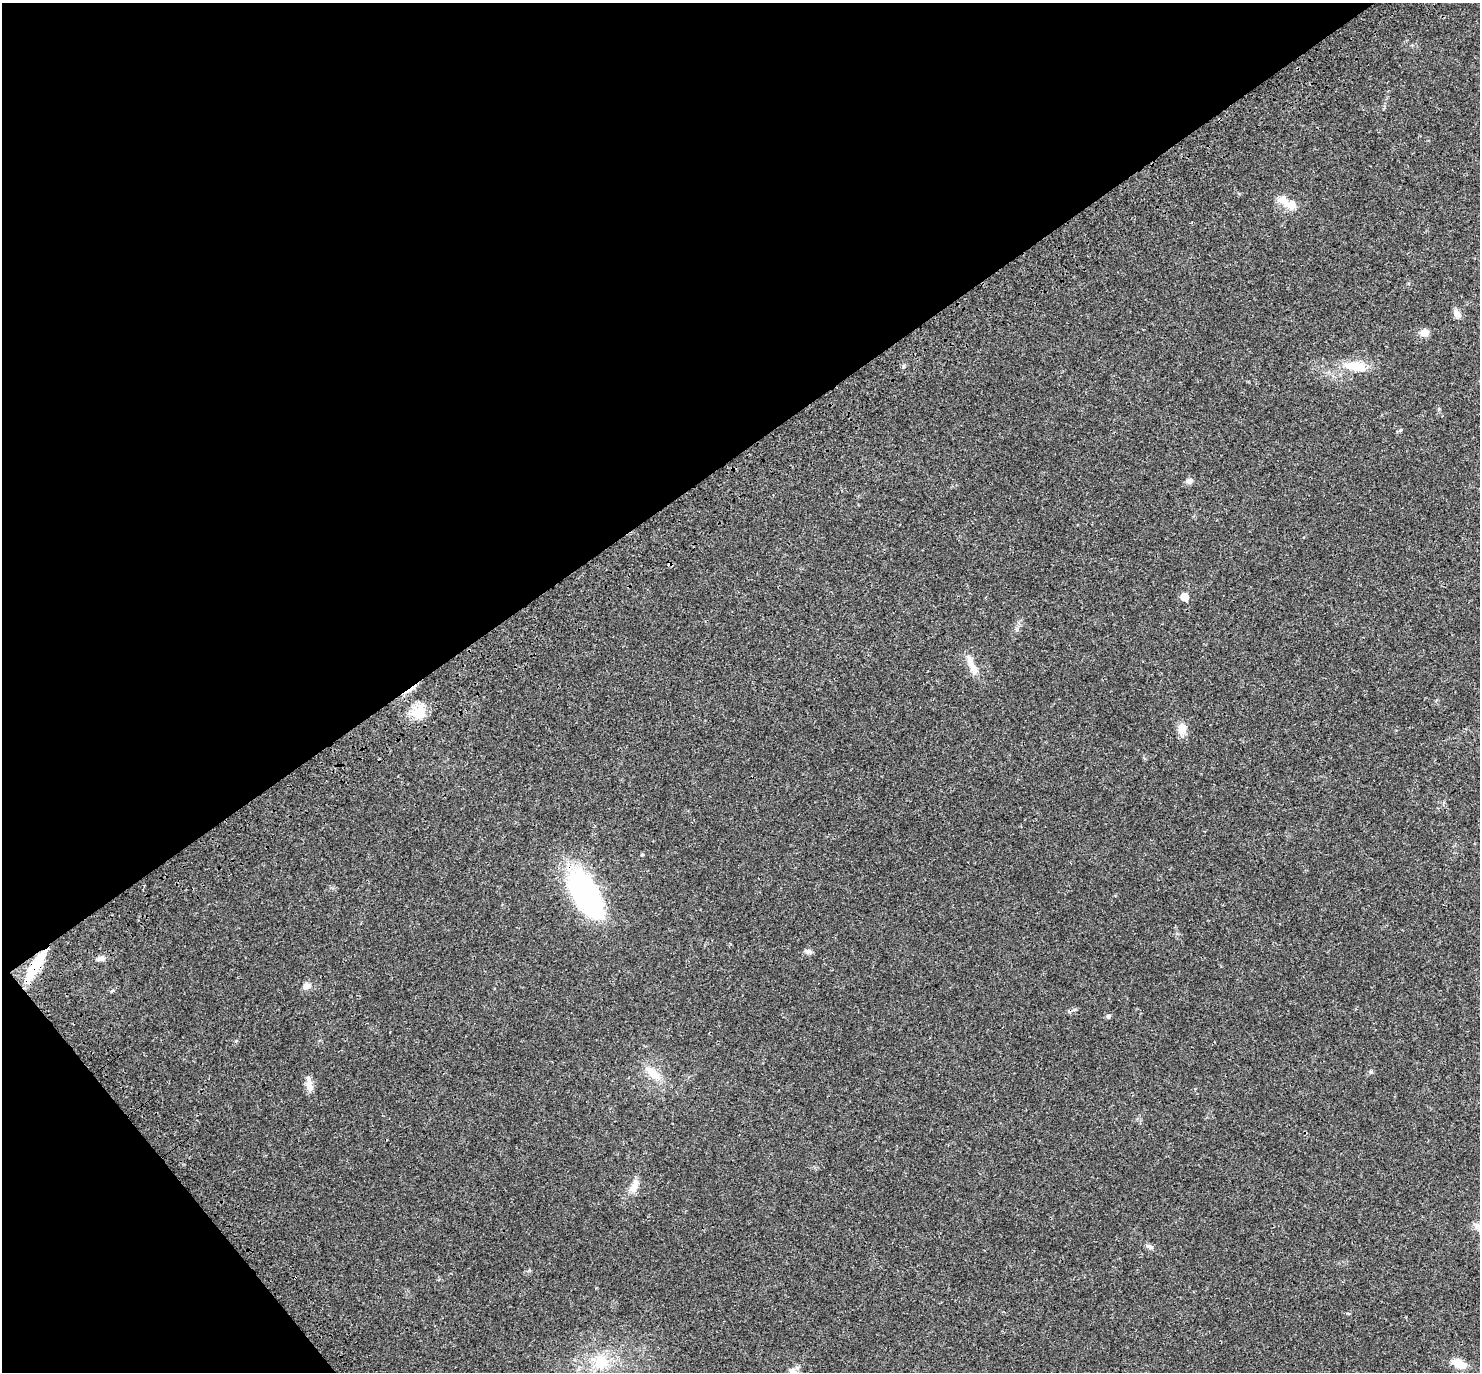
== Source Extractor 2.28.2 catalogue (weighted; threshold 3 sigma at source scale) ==
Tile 5 of 4 x 4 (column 1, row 2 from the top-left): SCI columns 128-1605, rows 3032-4401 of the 6171 x 6121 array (HDU 1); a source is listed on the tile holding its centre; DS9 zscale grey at full resolution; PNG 1482 x 1374 px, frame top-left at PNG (2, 3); no overlay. Shown black and unused: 36% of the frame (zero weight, under 3 of 4 exposures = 9% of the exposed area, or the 3 px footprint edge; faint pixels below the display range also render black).
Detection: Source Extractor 2.28.2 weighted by HDU 2 'WHT'; one run over the whole footprint, this tile lists its part. Background 0.0369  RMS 0.0036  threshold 0.0163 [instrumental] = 3 sigma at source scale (4.5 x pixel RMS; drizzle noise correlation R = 1.50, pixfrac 1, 0.0396/0.0396 arcsec/px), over >= 5 px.
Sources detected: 29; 3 cosmic-ray / hot-pixel residue — not listed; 1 inside a brighter listed object's ellipse — not listed separately; the other 25 listed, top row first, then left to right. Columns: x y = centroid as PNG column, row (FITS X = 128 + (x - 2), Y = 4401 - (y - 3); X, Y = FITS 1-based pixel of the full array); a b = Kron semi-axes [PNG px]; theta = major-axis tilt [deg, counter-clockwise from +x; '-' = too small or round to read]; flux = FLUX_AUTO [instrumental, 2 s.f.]
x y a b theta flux
1283 200 18 12 -38 3.8
1457 314 14 7 -61 1.8
1424 333 11 8 -5 2.6
1355 366 31 13 -9 7.9
1189 481 9 7 13 1.4
1184 597 6 5 - 7.2
973 667 28 9 -63 4.4
419 712 21 16 64 7.2
1182 728 16 11 -87 3.1
585 892 51 23 -59 74
808 951 9 6 -10 1.1
100 958 11 6 17 1.5
35 967 41 11 60 12
307 986 9 8 - 1.7
112 991 5 4 - 0.48
1108 1016 6 5 - 0.63
1371 1072 6 5 - 0.53
653 1073 28 11 -40 6
310 1087 16 9 -82 3.1
634 1186 21 9 64 3.5
1478 1226 17 7 -1 2.8
1150 1247 10 6 -17 1
601 1362 21 18 42 11
1458 1363 19 10 -25 4.7
793 1371 11 7 -24 2
Overlapping masked pixels (flux is a lower limit): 2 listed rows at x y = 585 892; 35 967
Isophote crosses this tile's border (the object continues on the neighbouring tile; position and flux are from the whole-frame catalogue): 2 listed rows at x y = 1478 1226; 793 1371
Unlisted compact peaks at least as high as the median listed source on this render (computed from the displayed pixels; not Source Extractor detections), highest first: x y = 236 1041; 1400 430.